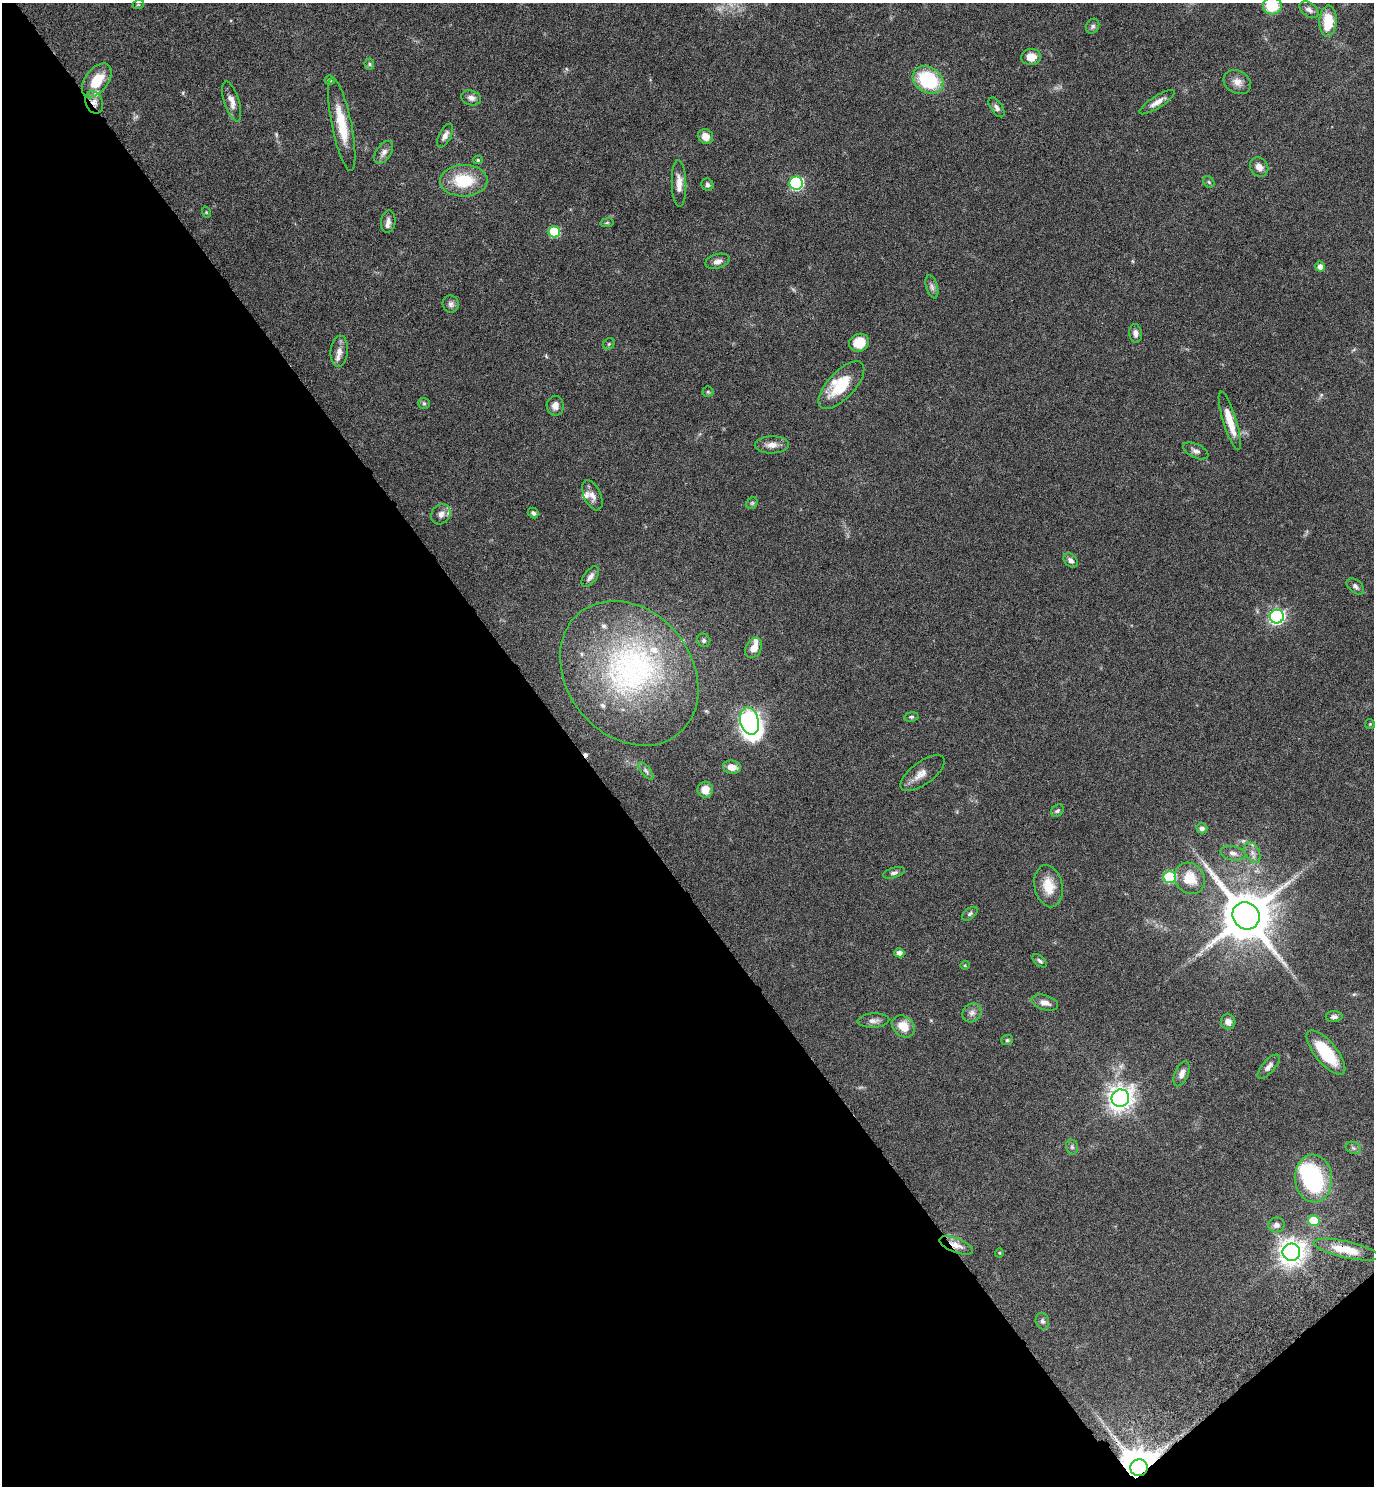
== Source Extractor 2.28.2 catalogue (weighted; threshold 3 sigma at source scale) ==
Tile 14 of 4 x 4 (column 2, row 4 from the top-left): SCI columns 1566-2937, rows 51-1534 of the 6015 x 6033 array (HDU 1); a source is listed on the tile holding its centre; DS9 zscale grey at full resolution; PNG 1376 x 1488 px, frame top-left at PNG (2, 3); each listed source drawn as its Kron ellipse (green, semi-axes under 4 px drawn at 4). Shown black and unused: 43% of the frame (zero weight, under 6 of 11 exposures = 3% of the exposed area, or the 3 px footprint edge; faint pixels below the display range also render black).
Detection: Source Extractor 2.28.2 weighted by HDU 2 'WHT'; one run over the whole footprint, this tile lists its part. Background 0.0415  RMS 0.0035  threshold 0.0142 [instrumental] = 3 sigma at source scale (4.09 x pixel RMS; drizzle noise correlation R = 1.36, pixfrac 0.8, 0.05/0.05 arcsec/px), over >= 5 px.
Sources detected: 110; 1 too faint to see at this stretch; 1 inside a brighter object's white glare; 2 cosmic-ray / hot-pixel residue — neither listed nor drawn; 7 inside a brighter listed object's ellipse — not listed separately; the other 99 listed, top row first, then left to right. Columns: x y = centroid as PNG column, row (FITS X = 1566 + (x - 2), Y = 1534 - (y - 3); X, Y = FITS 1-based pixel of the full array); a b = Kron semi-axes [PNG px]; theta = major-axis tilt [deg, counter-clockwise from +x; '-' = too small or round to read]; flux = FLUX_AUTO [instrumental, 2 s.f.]
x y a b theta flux
138 5 6 3 18 0.33
1272 6 9 8 - 11
1309 10 10 7 -36 1.3
1328 21 15 8 86 8.6
1093 26 8 6 61 0.8
1031 57 10 8 6 3.8
369 64 5 5 - 0.48
97 80 19 11 52 7.7
330 80 5 4 - 0.51
928 80 16 12 -32 20
1237 82 14 11 -29 2.4
471 98 10 7 -15 1.6
232 101 21 7 -72 2.5
94 102 11 8 -66 2
1157 102 20 6 33 2.2
997 107 11 5 -55 1.1
342 124 47 10 -78 9.1
445 135 13 6 62 1.5
706 136 8 7 - 2.7
384 152 13 7 56 1.7
478 160 5 4 - 0.4
1259 167 10 8 -52 2.1
464 181 24 16 1 12
1209 182 6 5 - 0.46
679 183 23 7 -88 3
796 183 6 6 - 40
707 185 6 5 - 0.79
206 212 6 3 -72 0.32
388 222 11 7 82 1.6
607 223 7 3 8 0.37
554 232 6 5 - 14
718 261 12 7 15 1.5
1320 266 5 5 - 1.7
932 287 12 5 -74 1.1
451 304 8 8 - 1.1
1136 333 9 6 -83 1.3
859 343 10 8 21 6.8
609 344 6 5 - 0.47
339 351 16 8 85 2.3
841 385 30 13 47 10
708 392 5 5 - 0.42
424 403 6 5 - 0.5
555 406 10 8 -88 1.9
1230 421 30 6 -73 5.7
772 445 17 8 1 2.3
1196 451 13 7 -24 1.3
592 495 16 8 -66 2
752 503 6 5 - 0.44
533 513 6 4 -47 0.73
441 514 11 9 51 1.9
1071 560 8 6 -44 1.3
590 577 12 6 54 1.4
1355 586 10 6 -39 1
1277 617 7 7 - 74
704 640 7 6 - 0.79
754 648 11 7 61 3.2
629 673 78 62 -51 75
911 717 7 4 8 0.52
749 721 14 9 -74 160
1370 724 5 5 - 0.35
732 767 9 6 -10 2.7
646 771 11 4 -51 0.88
923 773 26 11 37 3.1
705 790 8 7 - 3.3
1057 811 7 5 43 0.56
1202 828 5 5 - 1.2
1233 853 12 7 -12 1.5
1252 853 11 7 -62 1.6
894 873 11 5 17 0.88
1170 877 6 6 - 21
1190 878 16 14 -52 6.9
1049 886 21 14 -78 5.9
970 914 9 5 38 0.69
1246 916 14 13 - 1800
899 953 5 4 - 1.6
1040 961 8 5 -41 0.69
965 965 4 4 - 0.36
1045 1003 13 7 -17 1.9
972 1013 10 8 45 1.4
1334 1017 8 5 0 0.84
873 1021 16 7 3 1.6
1228 1022 7 7 - 1.8
903 1026 12 10 -43 5.1
1007 1040 6 5 - 0.5
1326 1052 27 11 -50 13
1269 1067 15 6 48 1.5
1182 1074 13 7 68 1.7
1120 1098 9 8 - 270
1072 1147 8 5 -76 0.67
1353 1148 8 6 -22 0.78
1313 1178 24 18 -85 32
1314 1220 6 5 - 10
1276 1225 8 7 - 1.4
956 1245 18 7 -20 2.5
1346 1250 33 8 -13 7.2
1291 1252 9 8 - 320
999 1253 4 4 - 0.32
1042 1321 8 6 -78 0.79
1139 1468 8 8 - 1000
Overlapping masked pixels (flux is a lower limit): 4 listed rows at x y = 94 102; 956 1245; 1346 1250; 1139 1468
Isophote crosses this tile's border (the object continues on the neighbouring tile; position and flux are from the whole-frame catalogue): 1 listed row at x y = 1272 6